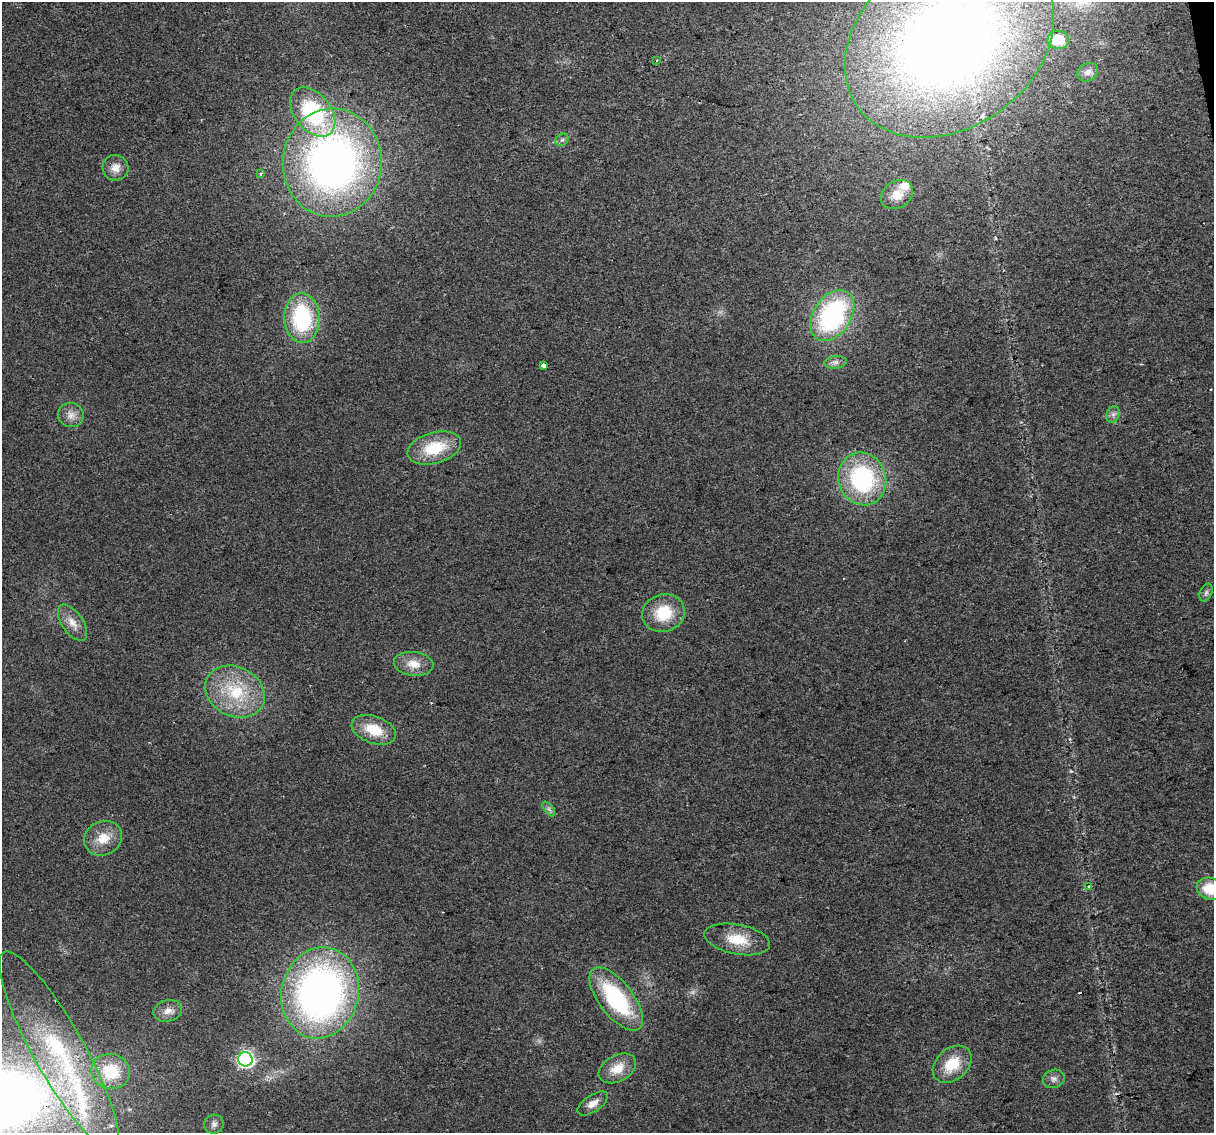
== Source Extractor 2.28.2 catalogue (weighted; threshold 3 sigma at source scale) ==
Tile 10 of 4 x 4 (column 2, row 3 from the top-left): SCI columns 1213-2424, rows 1203-2333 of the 4848 x 4619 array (HDU 1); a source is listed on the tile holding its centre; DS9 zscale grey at full resolution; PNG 1216 x 1135 px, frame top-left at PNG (2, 2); each listed source drawn as its Kron ellipse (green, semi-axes under 4 px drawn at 4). Shown black and unused: <1% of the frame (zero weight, under 2 of 3 exposures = <1% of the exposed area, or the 3 px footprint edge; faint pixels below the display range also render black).
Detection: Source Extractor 2.28.2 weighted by HDU 2 'WHT'; one run over the whole footprint, this tile lists its part. Background 0.0271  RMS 0.0062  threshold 0.0281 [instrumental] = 3 sigma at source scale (4.5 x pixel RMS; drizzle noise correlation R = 1.50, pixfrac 1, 0.0396/0.0396 arcsec/px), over >= 5 px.
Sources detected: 45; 1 too faint to see at this stretch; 2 cosmic-ray / hot-pixel residue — neither listed nor drawn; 2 inside a brighter listed object's ellipse — not listed separately; the other 40 listed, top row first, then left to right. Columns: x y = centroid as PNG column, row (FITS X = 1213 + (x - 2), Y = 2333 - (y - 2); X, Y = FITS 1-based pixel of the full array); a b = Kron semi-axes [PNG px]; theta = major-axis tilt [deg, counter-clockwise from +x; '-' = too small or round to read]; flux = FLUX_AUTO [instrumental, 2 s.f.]
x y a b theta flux
1058 40 11 9 0 14
949 42 112 86 35 720
656 61 3 3 - 0.9
1088 72 11 8 30 3.2
313 112 28 18 -51 63
562 140 7 5 41 1.5
332 163 54 49 87 350
115 168 13 12 - 6.3
261 174 3 3 - 1.3
897 195 17 13 34 9.2
832 315 28 19 57 99
302 318 25 18 -87 59
835 362 11 6 8 2.4
544 365 4 4 - 8.7
1113 414 8 6 69 2.2
71 415 13 12 - 5.4
434 448 27 15 15 25
862 479 27 24 -68 75
1206 593 9 6 64 1.9
663 613 21 18 16 24
73 623 21 10 -55 7
414 664 20 12 -7 8.9
235 692 31 24 -27 35
374 730 23 13 -19 17
549 809 8 4 -53 1.6
103 838 19 17 28 13
1089 886 4 2 - 0.6
1210 889 13 11 -19 18
737 939 33 15 -11 17
320 993 46 38 77 300
616 999 38 17 -52 62
168 1011 14 10 14 5
59 1051 113 25 -61 88
245 1059 7 7 - 160
952 1064 22 15 41 19
617 1068 20 13 28 12
111 1072 19 17 -16 23
1054 1079 11 9 17 3
593 1103 17 8 33 5.3
214 1124 10 9 - 2.9
Isophote crosses this tile's border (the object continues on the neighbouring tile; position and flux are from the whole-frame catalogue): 2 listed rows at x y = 949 42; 1210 889